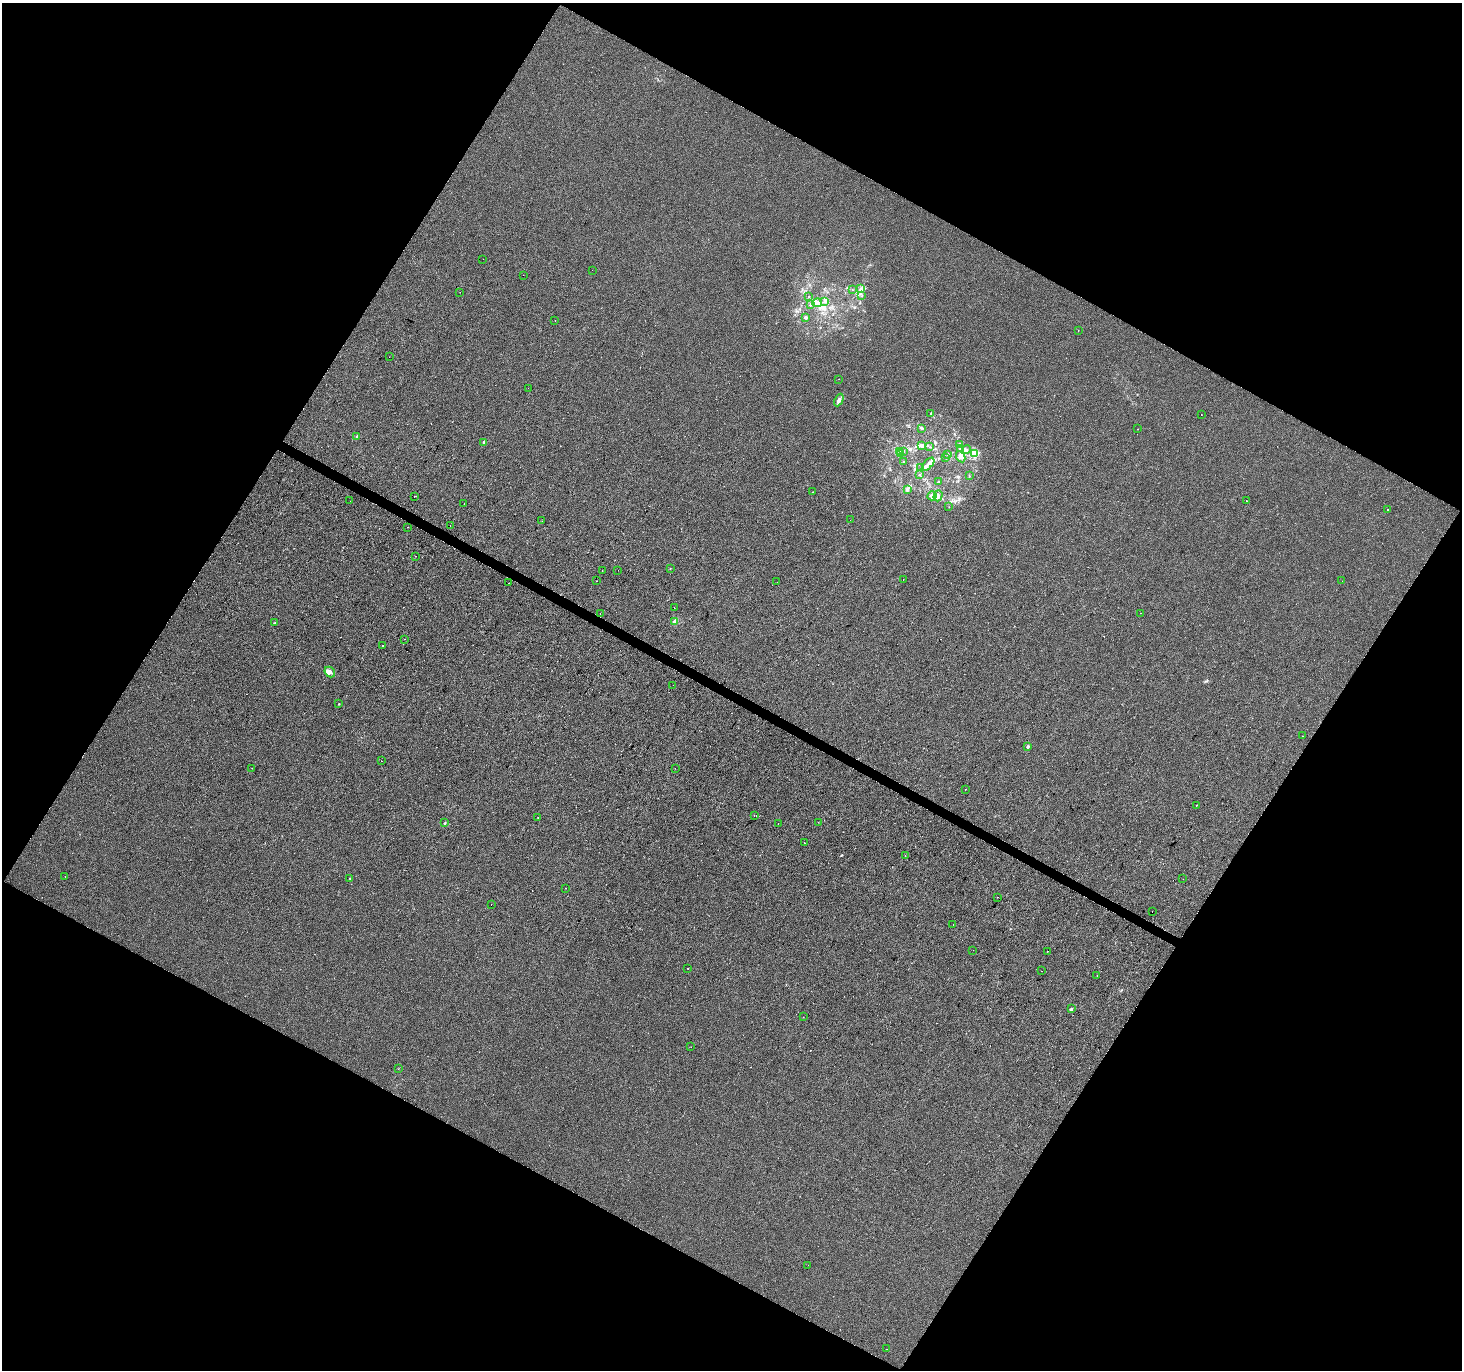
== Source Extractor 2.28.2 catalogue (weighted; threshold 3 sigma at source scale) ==
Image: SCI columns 7-5844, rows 260-5730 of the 5844 x 5924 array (HDU 1 of 3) = the unmasked area's bounding box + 8 px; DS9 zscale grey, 4 x 4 block average (1 PNG px = mean of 4 x 4 image px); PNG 1464 x 1372 px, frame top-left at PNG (2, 3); each listed source drawn as its Kron ellipse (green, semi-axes under 4 px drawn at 4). Shown black and unused: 48% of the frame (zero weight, under 2 of 3 exposures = <1% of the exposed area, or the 3 px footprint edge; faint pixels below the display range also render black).
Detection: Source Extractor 2.28.2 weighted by HDU 2 'WHT'. Background -5.35e-04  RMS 0.0042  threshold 0.019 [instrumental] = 3 sigma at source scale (4.5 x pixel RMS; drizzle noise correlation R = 1.50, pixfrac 1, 0.0396/0.0396 arcsec/px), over >= 5 px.
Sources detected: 131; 16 cosmic-ray / hot-pixel residue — neither listed nor drawn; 7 inside a brighter listed object's ellipse — not listed separately; the other 108 listed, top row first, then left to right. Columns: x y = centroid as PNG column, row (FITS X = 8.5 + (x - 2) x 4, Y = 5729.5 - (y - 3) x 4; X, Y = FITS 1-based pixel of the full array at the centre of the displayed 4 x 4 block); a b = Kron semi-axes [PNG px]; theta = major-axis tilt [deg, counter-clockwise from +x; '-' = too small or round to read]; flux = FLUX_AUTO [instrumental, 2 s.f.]
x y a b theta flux
483 259 2 2 - 0.89
592 270 2 2 - 0.49
523 275 2 2 - 1.1
860 289 2 2 - 2.6
852 290 2 2 - 0.74
460 292 2 2 - 0.4
862 295 2 2 - 0.74
809 297 2 2 - 0.79
825 301 4 3 - 4.2
817 303 5 4 - 11
810 305 3 2 - 1.8
805 317 2 2 - 2.9
555 320 2 2 - 0.49
1078 330 2 2 - 0.73
389 357 2 2 - 1.2
839 379 2 2 - 0.32
528 388 2 2 - 0.65
839 400 6 3 63 6.8
931 413 3 2 - 2
1201 414 2 2 - 1.1
922 428 3 2 - 3.2
1137 429 2 2 - 0.55
357 437 2 2 - 15
484 442 2 2 - 11
960 445 3 2 - 3
921 446 4 3 - 4.6
930 447 2 2 - 1
960 448 2 2 - 2
966 449 5 2 - 3.1
900 451 2 2 - 1.5
904 452 2 2 - 0.97
974 453 2 2 - 110
900 454 2 2 - 0.65
948 454 2 2 - 1.5
946 457 2 2 - 0.75
961 457 6 4 -62 10
904 462 3 2 - 1.8
928 464 8 2 47 9.6
921 468 2 2 - 1.1
920 474 2 2 - 0.88
969 476 2 2 - 0.9
938 482 2 2 - 1.2
907 490 3 2 - 3.3
813 492 2 2 - 1.9
414 496 2 2 - 1.6
932 496 4 4 - 8
938 496 6 2 72 4.4
1246 500 2 2 - 0.95
350 501 2 2 - 1
464 504 2 2 - 1.9
949 507 2 2 - 0.67
1388 510 2 2 - 1.8
850 520 2 2 - 0.86
542 521 2 2 - 1.2
450 526 2 2 - 1.8
408 527 2 2 - 0.46
416 556 2 2 - 0.88
670 568 2 2 - 0.6
602 570 2 2 - 1.4
618 570 2 2 - 0.71
903 580 2 2 - 0.64
596 581 2 2 - 0.63
1342 581 2 2 - 1.6
777 582 2 2 - 0.65
509 583 2 2 - 0.47
674 607 2 2 - 2.9
1141 613 2 2 - 0.71
600 614 2 2 - 4.8
675 621 2 2 - 42
275 623 2 2 - 2
405 639 2 2 - 0.38
383 646 2 2 - 0.81
330 672 6 4 -47 8.9
673 685 2 2 - 0.61
339 704 2 2 - 3
1302 736 2 2 - 0.38
1028 747 2 2 - 15
381 761 2 2 - 0.72
252 768 2 2 - 1.1
675 768 2 2 - 0.46
965 789 2 2 - 1.6
1196 805 2 2 - 1.1
754 816 2 2 - 0.77
538 818 2 2 - 3.8
818 822 2 2 - 1.2
445 823 4 2 - 2.4
778 824 2 2 - 0.49
804 842 2 2 - 2.3
905 856 2 2 - 0.54
65 877 2 2 - 1
350 878 2 2 - 2.5
1183 879 2 2 - 0.4
566 888 2 2 - 0.56
997 897 2 2 - 0.74
491 904 2 2 - 2.5
1152 912 2 2 - 0.74
953 924 2 2 - 0.57
973 950 2 2 - 3.1
1047 951 2 2 - 0.99
688 968 2 2 - 1.9
1041 971 2 2 - 0.87
1097 976 2 2 - 0.55
1071 1009 2 2 - 11
803 1017 2 2 - 0.45
691 1047 2 2 - 0.36
398 1069 2 2 - 0.57
808 1265 2 2 - 0.52
887 1349 2 2 - 0.35
Diffuse or blended objects may show on this block-average render without a row.